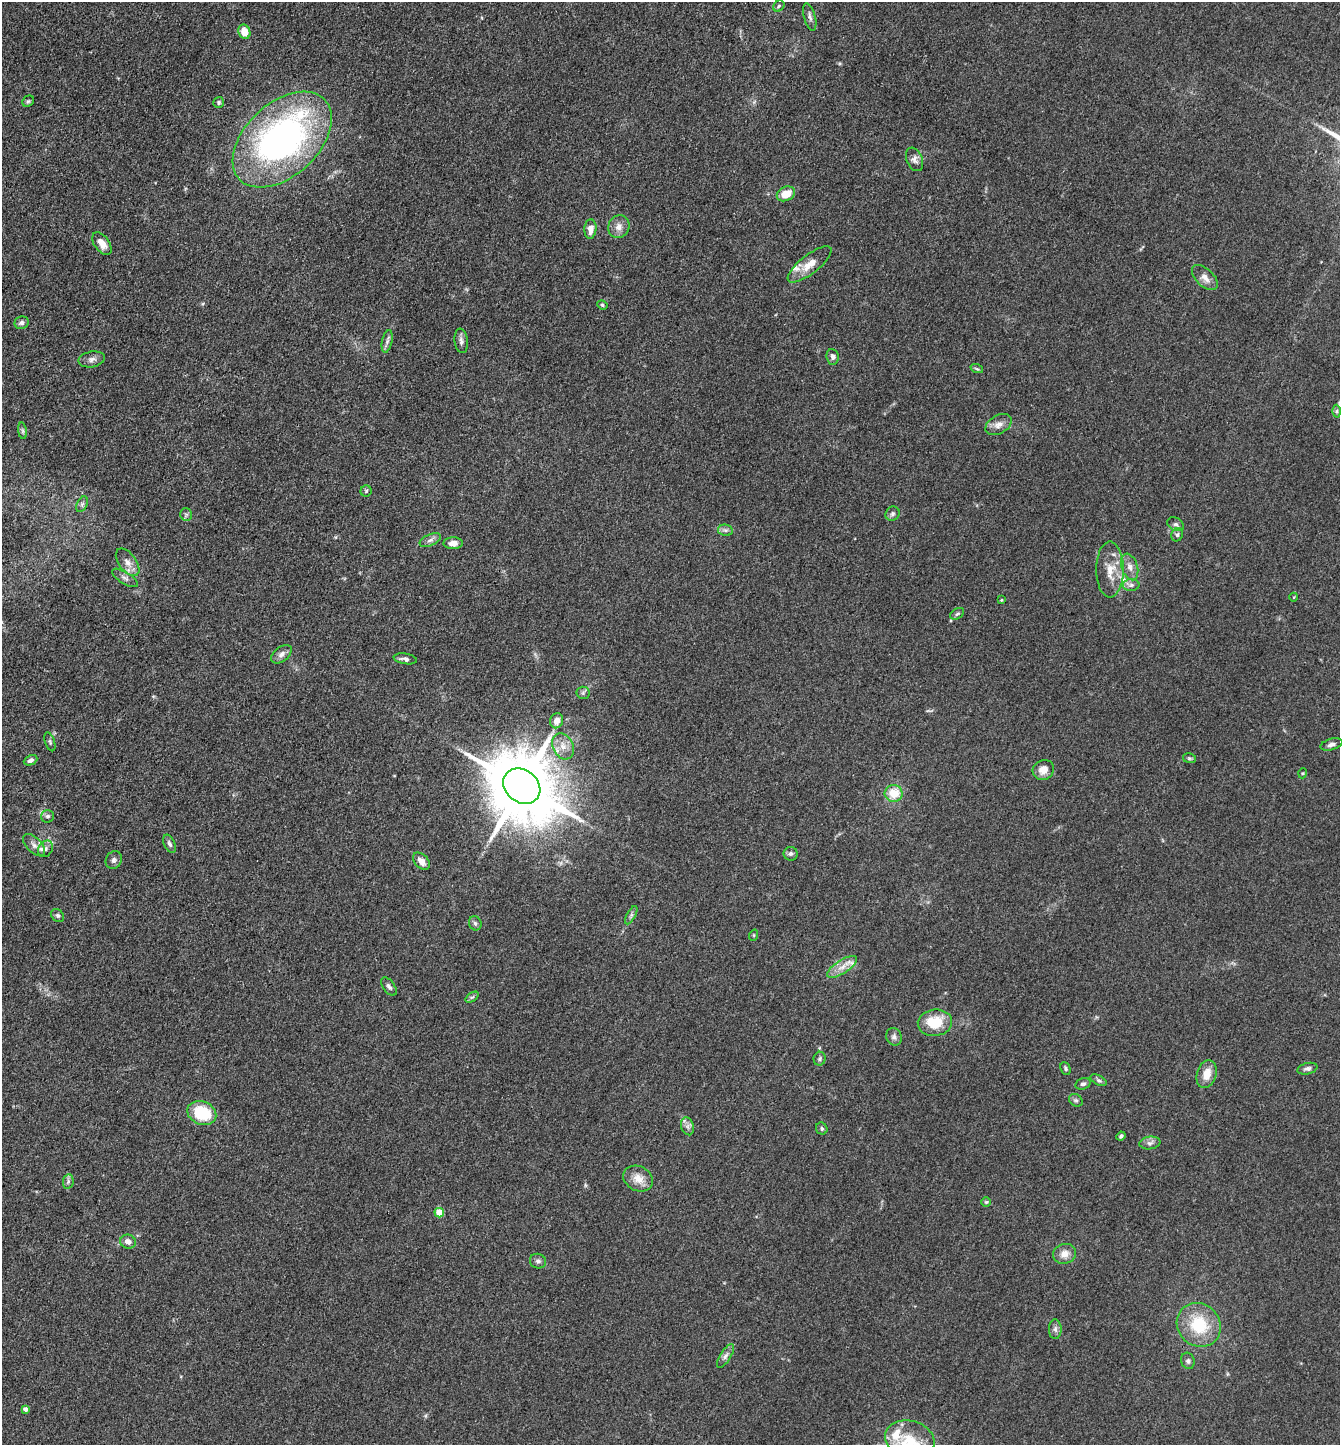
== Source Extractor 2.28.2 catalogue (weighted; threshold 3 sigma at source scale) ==
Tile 11 of 4 x 4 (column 3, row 3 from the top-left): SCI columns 2962-4299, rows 1446-2888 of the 5784 x 5775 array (HDU 1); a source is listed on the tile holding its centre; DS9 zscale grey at full resolution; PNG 1342 x 1447 px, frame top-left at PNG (2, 2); each listed source drawn as its Kron ellipse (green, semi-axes under 4 px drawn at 4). Shown black and unused: <1% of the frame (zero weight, under 3 of 4 exposures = <1% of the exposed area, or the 3 px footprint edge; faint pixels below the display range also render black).
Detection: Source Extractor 2.28.2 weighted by HDU 2 'WHT'; one run over the whole footprint, this tile lists its part. Background 0.0825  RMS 0.0063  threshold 0.0284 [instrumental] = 3 sigma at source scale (4.5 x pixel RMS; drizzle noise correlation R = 1.50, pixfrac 1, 0.05/0.05 arcsec/px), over >= 5 px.
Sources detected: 98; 4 inside a brighter listed object's ellipse — not listed separately; the other 94 listed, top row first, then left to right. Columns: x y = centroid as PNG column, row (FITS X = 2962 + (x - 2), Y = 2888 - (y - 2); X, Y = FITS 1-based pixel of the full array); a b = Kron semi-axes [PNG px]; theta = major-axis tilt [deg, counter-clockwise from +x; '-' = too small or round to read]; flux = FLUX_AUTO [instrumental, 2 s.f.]
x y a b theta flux
779 6 6 5 - 1
810 17 14 5 -75 2.5
244 32 7 6 - 8.8
28 101 6 5 - 1
219 102 5 5 - 1.1
282 140 58 36 43 230
914 159 12 8 -68 3
786 194 9 7 25 9.3
619 227 12 10 61 4.6
590 229 10 6 85 5.1
102 244 13 7 -55 6
810 264 27 9 38 9
1205 277 15 9 -44 4.8
602 305 5 4 - 0.98
22 323 7 6 - 2.3
387 341 11 5 77 2.1
461 341 12 6 -83 2.5
833 357 8 6 -83 2.3
92 359 13 7 10 3.1
977 369 6 4 -19 0.95
1337 411 6 4 89 1.3
999 425 14 9 30 4.6
22 431 8 4 -81 1.2
366 491 5 5 - 1
82 504 8 5 65 1.5
892 514 7 6 - 1.6
186 515 6 6 - 1.3
1175 524 9 6 -29 1.9
725 530 7 5 -11 1.7
1177 535 7 5 64 1.4
430 540 11 5 25 2.5
453 543 9 6 0 3.7
128 562 16 8 -53 5.4
1130 567 14 8 -72 4.5
1110 570 28 14 -90 12
125 578 15 6 -32 2.6
1131 585 8 6 1 2.1
1294 597 4 3 - 0.46
1001 600 4 3 - 0.56
957 614 7 5 31 1.3
281 654 12 7 38 3
405 659 12 5 -9 2.3
583 693 6 6 - 1.4
557 721 7 6 - 5.3
50 742 10 4 -72 1.3
1331 744 11 5 15 2.3
563 746 14 10 -62 6.6
1189 758 7 5 -11 0.97
31 760 7 4 25 1.9
1043 770 11 9 25 5.4
1303 773 5 3 - 0.63
522 786 20 16 -39 6600
894 793 9 8 - 13
48 816 6 6 - 1.7
169 844 9 5 -66 1.8
34 845 13 7 -45 3.8
45 849 9 7 56 2.6
791 854 7 6 - 1.7
114 860 9 7 60 2.3
421 861 10 6 -48 5
58 915 7 5 -42 1.4
631 915 10 4 61 1.5
475 923 7 6 - 1.7
754 935 6 3 72 0.64
842 967 17 6 33 5.5
389 987 10 5 -54 2
472 997 7 4 35 1.1
935 1023 17 13 7 19
894 1037 9 7 -68 2.2
820 1059 7 6 - 1.3
1065 1068 7 4 -63 1.2
1307 1069 10 5 13 2.1
1207 1074 14 9 72 8.2
1098 1080 9 4 -27 1.3
1083 1084 8 5 17 1.7
1076 1100 7 6 - 1.3
202 1113 15 11 -23 26
687 1126 9 6 -73 2.3
822 1129 6 5 - 1.3
1121 1136 5 3 - 1.4
1150 1143 10 6 8 2.3
638 1179 15 12 -27 7.5
68 1182 7 5 80 1.6
986 1202 5 5 - 0.84
439 1213 5 4 - 13
128 1242 8 7 - 3.7
1064 1254 12 9 18 5.5
538 1261 8 7 - 2
1199 1325 23 21 -42 29
1055 1329 10 6 -89 2.1
725 1356 13 5 58 2.6
1188 1361 8 6 -73 1.7
25 1409 4 4 - 2.5
910 1440 25 19 -16 20
Isophote crosses this tile's border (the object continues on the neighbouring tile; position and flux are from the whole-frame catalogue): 1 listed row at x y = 910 1440